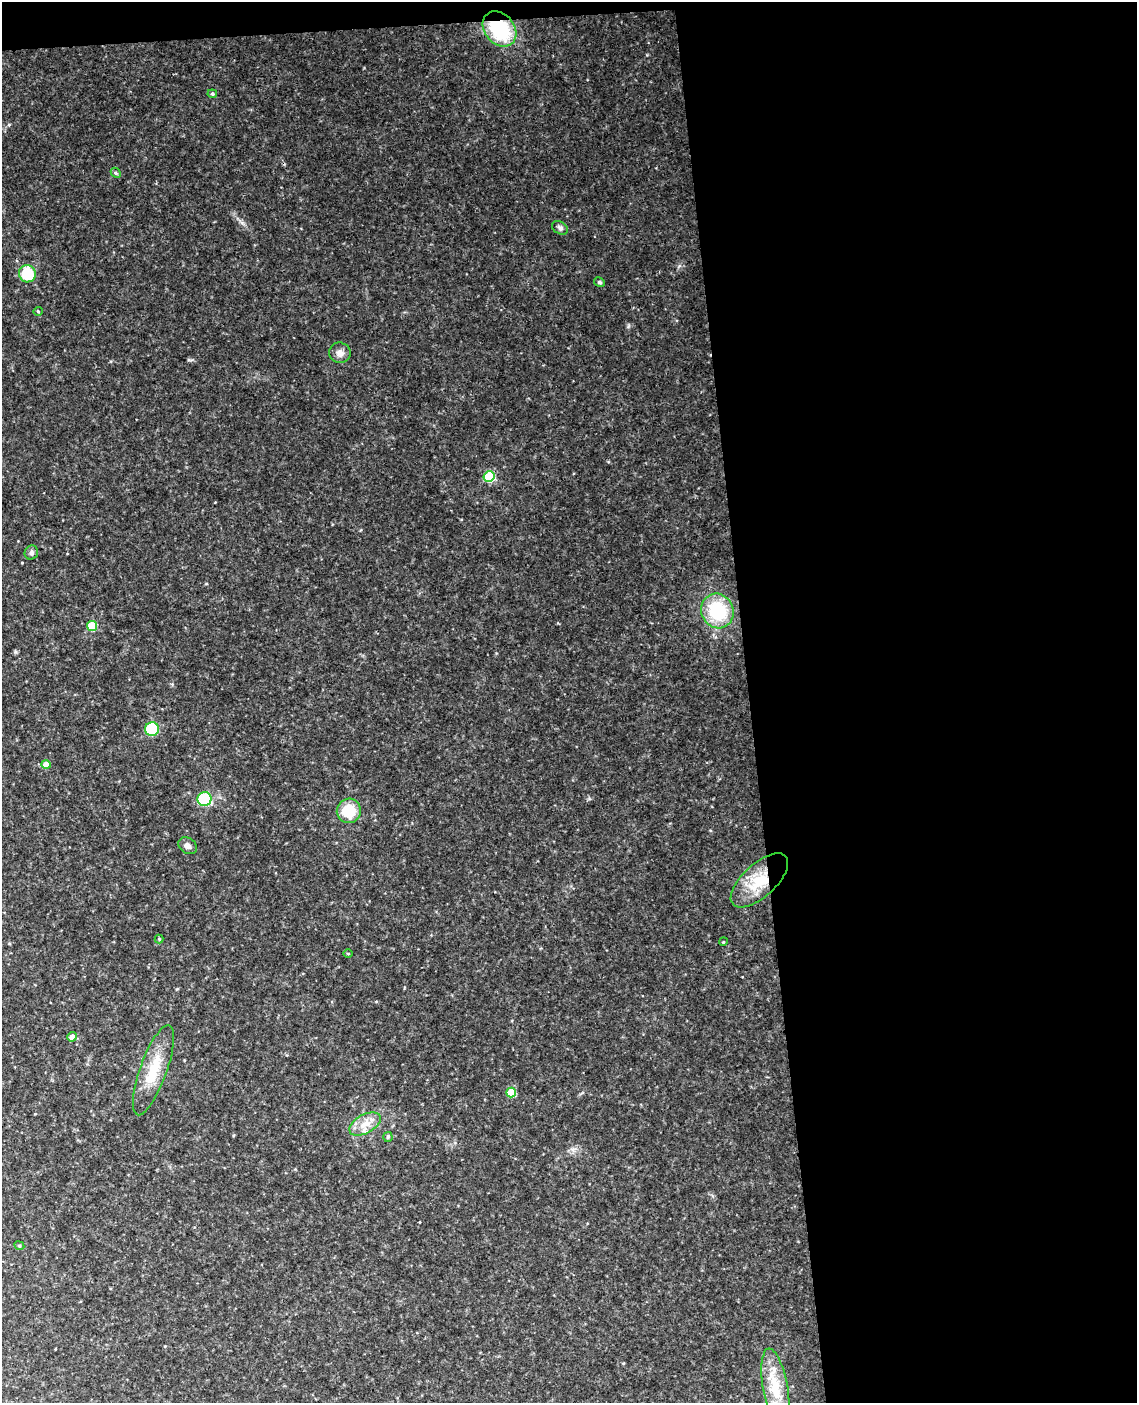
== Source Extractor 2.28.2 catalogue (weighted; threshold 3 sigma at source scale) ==
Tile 4 of 4 x 3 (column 4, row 1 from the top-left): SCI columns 3463-4597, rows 3043-4443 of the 4653 x 4581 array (HDU 1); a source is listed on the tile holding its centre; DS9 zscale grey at full resolution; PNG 1139 x 1405 px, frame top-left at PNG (2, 2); each listed source drawn as its Kron ellipse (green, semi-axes under 4 px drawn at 4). Shown black and unused: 35% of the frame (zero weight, under 3 of 4 exposures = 6% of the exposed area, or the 3 px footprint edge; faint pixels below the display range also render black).
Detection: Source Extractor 2.28.2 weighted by HDU 2 'WHT'; one run over the whole footprint, this tile lists its part. Background 0.11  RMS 0.0098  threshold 0.0442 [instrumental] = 3 sigma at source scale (4.5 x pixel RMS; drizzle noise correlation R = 1.50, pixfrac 1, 0.05/0.05 arcsec/px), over >= 5 px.
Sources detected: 28; all 28 listed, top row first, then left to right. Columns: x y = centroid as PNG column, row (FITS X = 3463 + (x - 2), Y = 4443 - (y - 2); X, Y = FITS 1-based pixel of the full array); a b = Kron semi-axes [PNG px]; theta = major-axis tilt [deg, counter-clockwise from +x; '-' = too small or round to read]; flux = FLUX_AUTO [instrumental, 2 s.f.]
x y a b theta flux
499 29 19 14 -50 63
212 94 5 4 - 1.4
116 173 6 4 -43 1.4
560 228 8 6 -30 2.7
27 274 8 8 - 38
599 282 5 4 - 1.8
38 311 4 4 - 0.99
340 353 11 10 - 5.3
489 477 5 5 - 73
31 553 7 6 - 2.4
717 611 17 16 - 52
92 626 5 5 - 42
152 729 7 6 - 59
46 765 4 4 - 13
204 799 7 7 - 66
349 811 12 12 - 25
188 846 10 7 -35 3.9
759 880 36 16 42 36
159 939 4 4 - 1.1
723 942 4 3 - 0.86
348 954 5 3 - 0.79
72 1037 5 4 - 6.2
153 1070 48 13 70 31
511 1093 5 5 - 31
365 1124 17 9 29 11
388 1137 5 4 - 1.1
19 1246 5 4 - 1.2
775 1388 40 12 -80 32
Overlapping masked pixels (flux is a lower limit): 2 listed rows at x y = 499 29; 759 880
Isophote crosses this tile's border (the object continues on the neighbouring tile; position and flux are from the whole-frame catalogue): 1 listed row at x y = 775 1388
Unlisted compact peaks at least as high as the median listed source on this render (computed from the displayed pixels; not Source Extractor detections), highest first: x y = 628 326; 242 223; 15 652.